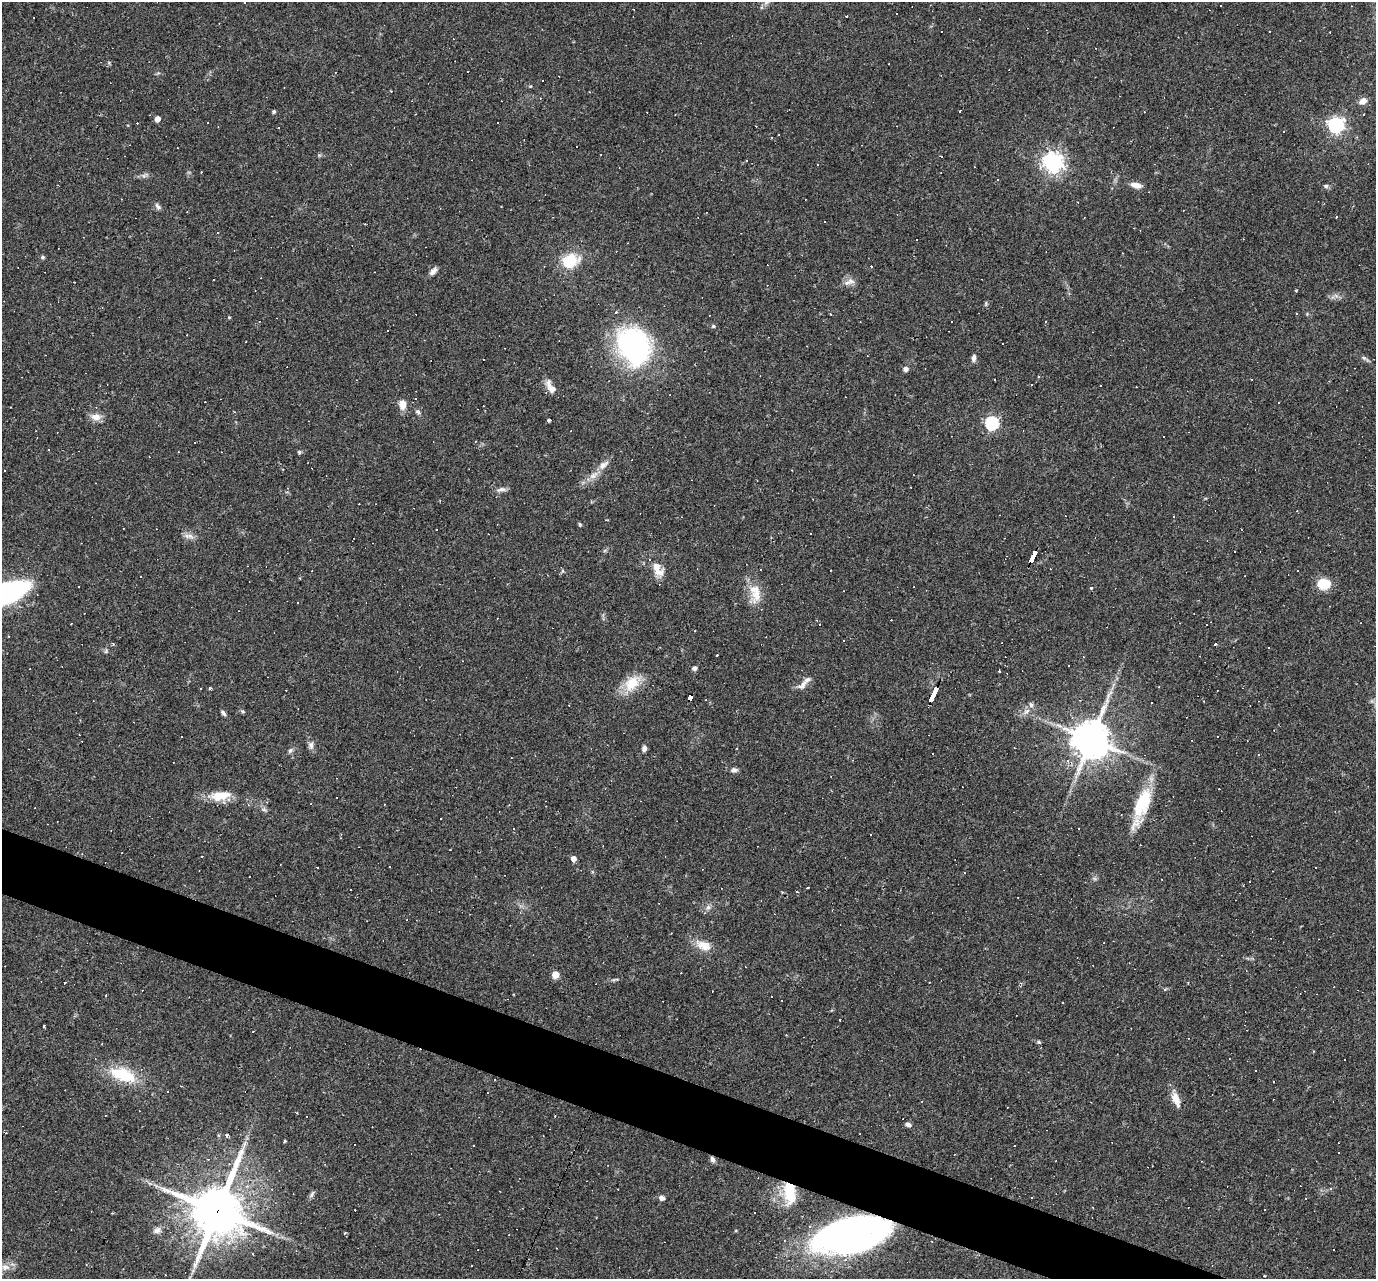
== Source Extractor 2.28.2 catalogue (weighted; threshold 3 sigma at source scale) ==
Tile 6 of 4 x 4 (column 2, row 2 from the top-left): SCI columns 1375-2748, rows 2822-4098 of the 5495 x 5510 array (HDU 1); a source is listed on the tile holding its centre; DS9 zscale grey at full resolution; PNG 1378 x 1281 px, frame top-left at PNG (2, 2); no overlay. Shown black and unused: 4% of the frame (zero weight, under 2 of 3 exposures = <1% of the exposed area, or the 3 px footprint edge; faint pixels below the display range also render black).
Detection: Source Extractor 2.28.2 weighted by HDU 2 'WHT'; one run over the whole footprint, this tile lists its part. Background 0.0361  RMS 0.0046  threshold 0.0208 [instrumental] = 3 sigma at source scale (4.5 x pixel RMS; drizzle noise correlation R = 1.50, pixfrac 1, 0.05/0.05 arcsec/px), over >= 5 px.
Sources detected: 236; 112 cosmic-ray / hot-pixel residue — not listed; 3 inside a brighter listed object's ellipse — not listed separately; the other 121 listed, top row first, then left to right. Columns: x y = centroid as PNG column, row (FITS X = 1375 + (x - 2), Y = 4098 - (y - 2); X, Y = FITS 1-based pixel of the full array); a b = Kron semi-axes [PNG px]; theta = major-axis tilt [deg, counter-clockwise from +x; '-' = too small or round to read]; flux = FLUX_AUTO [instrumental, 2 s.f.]
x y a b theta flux
767 2 8 5 36 1.4
847 16 2 2 - 0.32
284 88 3 2 - 0.27
589 92 2 2 - 0.39
1363 101 9 7 23 2.9
274 111 4 4 - 0.86
960 111 2 2 - 0.6
1364 114 2 2 - 0.29
157 119 5 4 - 3.5
1336 125 6 6 - 150
941 156 3 2 - 0.43
1053 162 7 7 - 270
818 164 3 3 - 0.85
1136 185 13 7 -13 3
1326 186 7 5 1 0.88
158 206 10 5 -48 1.2
187 212 2 2 - 0.36
1336 217 3 2 - 0.42
824 221 3 2 - 0.66
218 233 3 2 - 0.61
42 257 6 4 -1 0.75
570 261 9 7 23 25
871 266 3 3 - 1.2
433 271 11 6 46 1.9
849 282 17 6 20 2.5
986 303 6 4 73 0.58
616 312 4 4 - 0.55
229 317 3 3 - 0.58
952 322 3 2 - 0.65
713 326 5 5 - 0.65
1002 344 3 2 - 0.56
634 345 33 25 -61 97
974 358 10 6 86 1.4
1364 358 6 5 - 0.87
906 369 6 6 - 1.5
1038 376 3 3 - 0.45
550 386 19 7 -65 3.4
402 405 12 8 -87 3.7
418 412 8 5 -37 0.93
96 417 14 9 -6 3.3
549 420 3 3 - 0.82
992 423 6 6 - 71
1163 437 3 3 - 1.2
195 443 2 2 - 0.35
299 452 6 4 -47 0.57
603 465 15 8 38 3.3
593 476 14 7 36 3.3
501 489 13 5 6 1.7
580 524 5 4 - 0.57
190 536 10 7 -25 2.3
1033 556 13 4 65 130
831 570 3 2 - 0.47
659 572 15 9 -11 3.9
1324 584 10 8 6 16
1091 588 4 4 - 0.48
7 593 30 13 21 110
756 595 27 15 -67 8.6
297 603 2 2 - 0.38
71 623 3 2 - 0.42
1206 625 3 2 - 0.57
9 636 3 3 - 0.36
1215 644 3 3 - 2.5
717 655 3 3 - 1.1
1068 665 3 3 - 0.97
694 668 6 5 - 1.1
632 683 23 16 51 10
803 685 16 9 40 2.8
201 688 3 2 - 0.43
210 688 5 3 - 0.39
933 694 15 3 65 160
1108 696 8 3 90 1
690 697 6 4 67 42
1027 711 11 4 41 1.7
223 713 7 4 -50 1.1
181 737 2 2 - 0.3
1091 739 12 11 - 1100
311 745 10 7 -83 1.8
644 749 7 5 73 1.5
290 750 8 5 62 0.97
734 770 9 6 -5 1.4
220 796 28 11 9 9.1
1142 803 39 16 67 21
870 835 2 2 - 0.42
202 857 2 2 - 0.52
573 858 5 5 - 3.2
317 867 3 2 - 0.35
390 867 3 2 - 0.47
808 888 3 2 - 0.5
351 889 2 2 - 0.41
797 891 3 2 - 0.47
708 907 7 6 - 1.3
704 945 21 12 -23 6.2
555 974 5 5 - 11
929 982 2 2 - 0.43
64 983 3 3 - 2.5
106 995 3 2 - 0.45
44 1025 3 3 - 2.2
1039 1042 6 4 -28 0.72
1256 1070 2 2 - 0.36
123 1074 28 13 -19 20
1274 1082 3 3 - 0.79
168 1092 3 2 - 0.36
1176 1099 21 9 -68 5
555 1116 3 2 - 0.36
908 1124 8 6 -25 1.4
227 1135 4 4 - 1.2
284 1141 3 3 - 1.4
713 1159 8 5 -62 1.4
218 1192 5 4 - 18
790 1193 27 13 -86 14
312 1194 9 4 68 1.1
662 1198 5 4 - 2.4
217 1210 18 17 - 1900
112 1213 2 2 - 0.36
157 1230 11 7 35 2.2
345 1233 4 3 - 0.58
851 1235 65 29 13 190
1334 1250 2 2 - 0.38
472 1265 3 3 - 1.3
5 1267 11 8 2 2.7
1264 1276 3 2 - 0.46
Overlapping masked pixels (flux is a lower limit): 8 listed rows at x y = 1033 556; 933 694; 690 697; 1091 739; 713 1159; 790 1193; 217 1210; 851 1235
Isophote crosses this tile's border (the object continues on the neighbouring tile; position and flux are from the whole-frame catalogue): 2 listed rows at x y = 767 2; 7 593
Unlisted compact peaks at least as high as the median listed source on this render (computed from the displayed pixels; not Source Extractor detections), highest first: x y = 242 711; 530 86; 109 63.